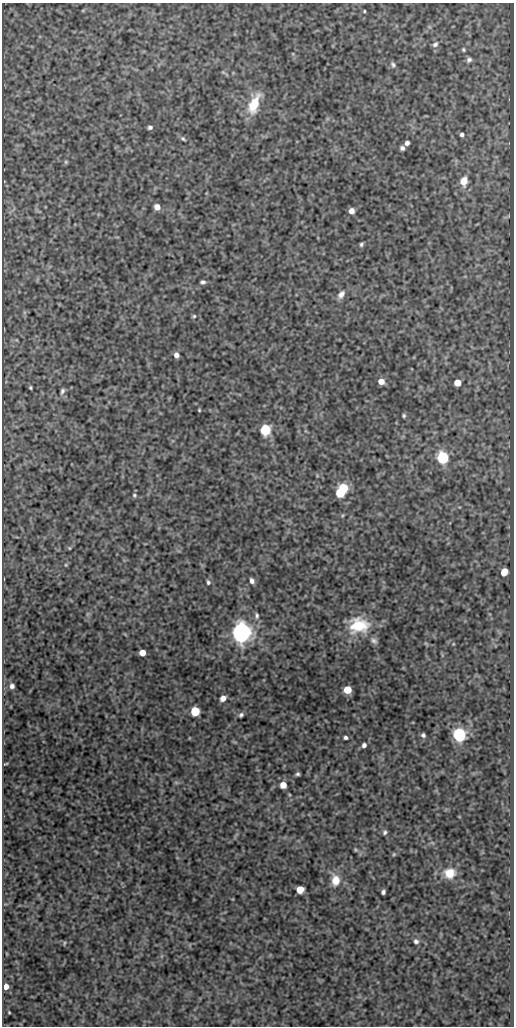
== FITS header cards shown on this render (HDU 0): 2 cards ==
NAXIS1  =                  512
NAXIS2  =                 1024

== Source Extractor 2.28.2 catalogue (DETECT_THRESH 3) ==
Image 512 x 1024 px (HDU 0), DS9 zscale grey, 1 PNG px = 1 image px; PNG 516 x 1028 px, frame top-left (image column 1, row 1024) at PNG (2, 3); no overlay
Background 290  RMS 0.76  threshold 2.28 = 3 sigma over >= 5 px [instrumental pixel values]
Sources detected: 67; all 67 listed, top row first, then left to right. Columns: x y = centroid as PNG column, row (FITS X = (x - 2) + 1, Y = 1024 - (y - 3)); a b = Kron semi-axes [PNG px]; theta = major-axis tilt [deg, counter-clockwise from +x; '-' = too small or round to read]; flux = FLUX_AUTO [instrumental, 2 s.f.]
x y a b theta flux
364 11 4 3 - 49
435 44 8 6 38 150
463 50 5 4 - 68
469 60 7 6 - 140
393 65 8 6 -56 130
223 72 6 4 -44 65
254 104 24 11 68 1400
150 127 5 4 - 120
462 135 5 4 - 120
183 139 7 4 -42 87
407 143 4 4 - 180
402 148 4 4 - 150
66 162 6 5 - 73
464 181 10 7 80 610
157 207 6 5 - 420
351 211 5 5 - 370
361 244 5 4 - 93
203 282 5 4 - 120
341 294 11 7 54 270
194 316 5 4 - 69
176 355 5 4 - 260
381 381 6 5 - 440
457 383 5 5 - 920
30 388 3 3 - 61
62 391 8 5 65 120
199 410 3 3 - 48
404 416 4 4 - 76
265 430 6 6 - 5500
443 458 6 6 - 9200
343 488 6 5 - 2400
340 492 6 5 - 3000
134 495 6 5 - 79
343 515 6 3 70 58
69 548 4 4 - 50
66 565 5 3 - 49
504 572 6 5 - 660
252 581 6 5 - 180
208 582 6 4 -74 99
257 616 8 5 -81 130
359 625 23 18 2 2000
241 632 7 6 - 53000
374 641 10 7 -37 180
142 653 5 5 - 720
12 686 5 5 - 190
347 690 5 5 - 1600
223 698 5 5 - 410
195 711 6 5 - 3000
241 715 5 4 - 120
423 735 5 5 - 130
459 735 6 6 - 15000
346 738 4 3 - 120
364 745 4 4 - 170
6 764 6 3 20 57
297 774 4 3 - 92
176 782 6 4 -19 69
283 785 5 5 - 640
385 832 6 5 - 110
356 850 6 4 -72 64
394 854 5 4 - 60
450 873 13 11 9 840
336 880 12 9 -89 780
300 890 5 5 - 1200
383 892 5 4 - 120
416 941 7 5 -40 140
64 943 6 3 81 55
6 986 5 5 - 490
9 1012 3 2 - 45